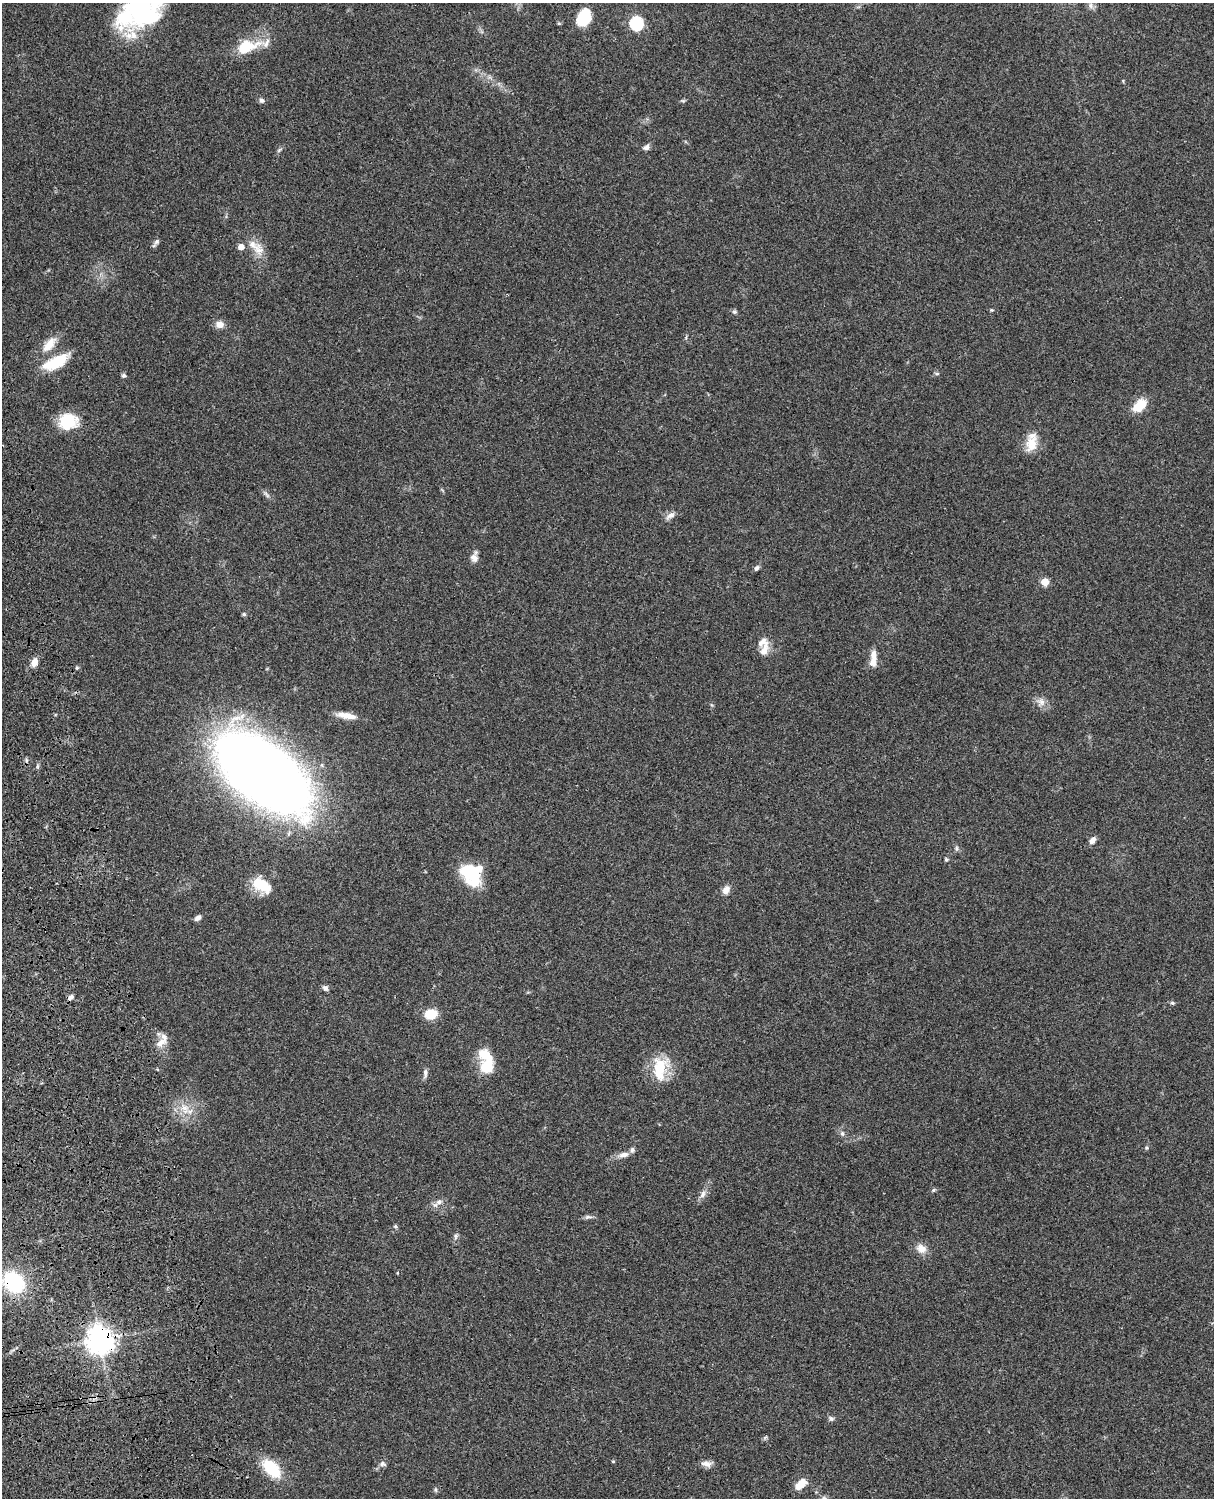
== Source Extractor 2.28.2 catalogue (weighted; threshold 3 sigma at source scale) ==
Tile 7 of 4 x 3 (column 3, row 2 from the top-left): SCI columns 2545-3756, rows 1773-3268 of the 5087 x 4927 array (HDU 1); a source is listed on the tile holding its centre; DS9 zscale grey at full resolution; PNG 1216 x 1500 px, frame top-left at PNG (2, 3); no overlay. Shown black and unused: <1% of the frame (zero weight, under 3 of 4 exposures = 6% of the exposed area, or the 3 px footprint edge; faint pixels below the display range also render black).
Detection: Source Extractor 2.28.2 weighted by HDU 2 'WHT'; one run over the whole footprint, this tile lists its part. Background 0.0986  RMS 0.0064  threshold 0.0289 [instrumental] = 3 sigma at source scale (4.5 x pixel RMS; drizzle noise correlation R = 1.50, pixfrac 1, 0.05/0.05 arcsec/px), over >= 5 px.
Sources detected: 83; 4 inside a brighter object's white glare — not listed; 9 inside a brighter listed object's ellipse — not listed separately; the other 70 listed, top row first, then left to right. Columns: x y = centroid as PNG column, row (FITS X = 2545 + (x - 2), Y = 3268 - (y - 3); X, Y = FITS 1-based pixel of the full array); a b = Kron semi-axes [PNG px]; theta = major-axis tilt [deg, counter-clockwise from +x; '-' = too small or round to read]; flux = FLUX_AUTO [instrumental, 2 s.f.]
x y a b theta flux
1091 5 8 7 - 2.4
141 6 63 27 46 79
584 17 16 11 65 26
636 23 6 6 - 85
247 47 33 16 18 19
262 100 7 6 - 1.7
646 147 9 6 35 2.4
279 150 7 4 45 1.1
156 242 8 6 34 1.6
252 245 21 9 -20 6.9
992 310 4 4 - 0.66
734 312 6 6 - 1.2
220 324 10 9 - 4.4
49 344 26 12 51 10
56 362 33 13 27 22
937 374 6 4 1 0.93
124 376 6 5 - 1.3
1140 405 18 11 44 12
67 419 26 14 3 17
1032 444 21 15 74 11
267 495 11 4 -46 1.8
670 516 14 7 32 3.3
474 558 12 9 -67 3.7
757 568 8 5 48 1.6
1045 582 5 5 - 16
244 614 5 4 - 0.99
764 650 22 10 70 6.6
873 655 14 8 -85 4.6
34 662 11 8 71 4.2
77 667 5 4 - 0.81
1041 702 12 10 -52 4.3
346 715 25 7 -10 7.5
26 760 6 4 -73 1
37 766 6 4 -72 0.9
263 772 66 35 -39 1200
1092 840 8 6 50 3.8
956 848 7 4 -90 1.1
946 859 5 4 - 0.87
471 874 25 16 -53 31
265 887 23 15 -43 16
726 890 11 8 59 4
198 918 7 5 38 2.6
325 988 8 6 -47 1.9
71 997 7 6 - 2.1
1172 1003 6 5 - 1
431 1014 11 9 7 14
161 1043 18 9 29 5.6
486 1067 15 13 -52 15
660 1068 28 16 80 23
425 1073 13 5 84 2.2
185 1109 18 12 -59 9.6
842 1134 7 6 - 1.6
1146 1148 6 4 72 0.79
623 1155 15 7 15 4.2
933 1190 6 5 - 1
703 1194 11 7 59 3
439 1202 10 7 29 2.9
588 1217 10 5 4 1.8
395 1226 6 4 -36 0.88
456 1236 9 5 77 1.6
921 1249 14 11 -34 5.9
14 1282 20 15 -45 52
100 1340 9 8 - 780
831 1419 8 6 -22 1.6
613 1461 4 4 - 0.7
383 1464 9 7 -18 1.9
706 1464 13 7 -11 3.8
271 1468 22 12 -44 26
801 1484 14 8 40 8.5
435 1490 7 5 -83 1
Overlapping masked pixels (flux is a lower limit): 2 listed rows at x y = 14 1282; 100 1340
Isophote crosses this tile's border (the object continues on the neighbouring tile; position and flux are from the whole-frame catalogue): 1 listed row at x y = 141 6